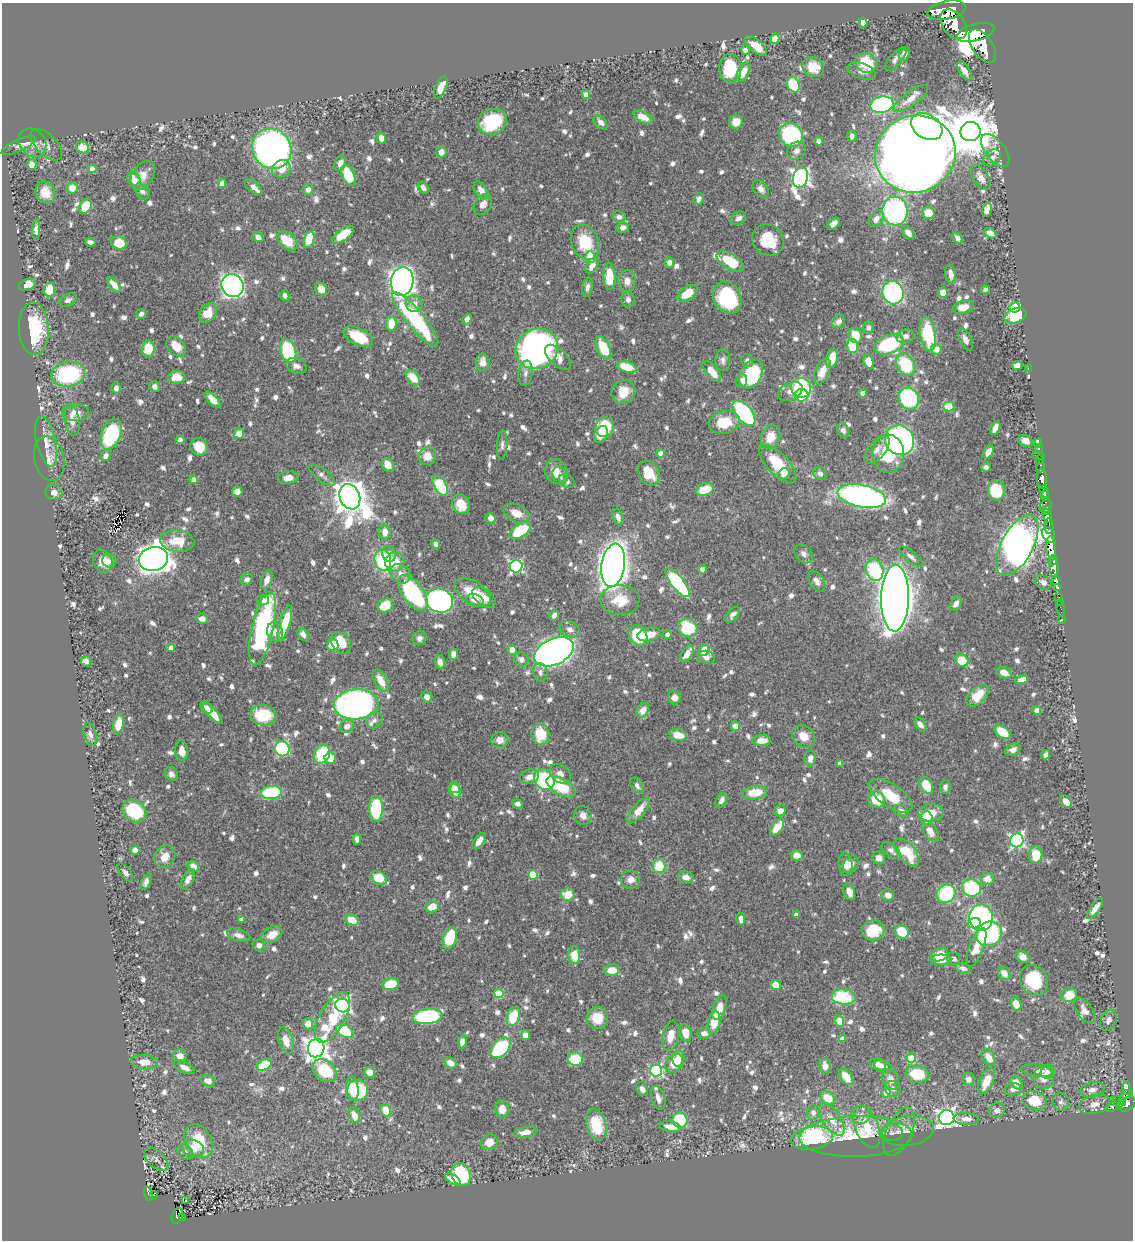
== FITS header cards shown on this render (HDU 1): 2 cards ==
NAXIS1  =                 1131
NAXIS2  =                 1238

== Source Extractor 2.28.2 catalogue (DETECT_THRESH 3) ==
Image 1131 x 1238 px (HDU 1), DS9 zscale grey, 1 PNG px = 1 image px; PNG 1135 x 1242 px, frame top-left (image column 1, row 1238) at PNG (2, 3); each listed source drawn as its Kron ellipse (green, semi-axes under 4 px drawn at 4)
Background 0.75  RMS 0.0099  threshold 0.0297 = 3 sigma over >= 5 px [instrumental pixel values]
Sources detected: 1013; of the 1013, the 500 brightest by FLUX_AUTO listed and drawn (513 fainter detections omitted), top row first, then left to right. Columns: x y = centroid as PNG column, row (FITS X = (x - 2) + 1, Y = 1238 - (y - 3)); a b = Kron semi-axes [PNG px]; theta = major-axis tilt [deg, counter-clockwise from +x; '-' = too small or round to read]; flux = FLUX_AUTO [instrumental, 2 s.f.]
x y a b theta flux
947 10 19 9 12 4500
863 23 4 4 - 5
953 24 17 11 -53 3600
976 32 19 8 15 5500
775 39 5 4 - 9.1
756 46 13 6 -40 13
982 46 19 10 -57 5300
745 50 5 4 - 3.5
904 54 7 5 67 4.4
896 59 15 6 48 3.2
866 63 11 9 -32 26
813 67 11 9 -30 13
730 68 14 11 -88 37
861 71 14 7 -18 3.6
964 71 11 5 -56 5.8
743 72 10 5 64 9.9
793 85 8 6 -62 44
441 87 12 5 67 9
586 95 4 4 - 8.8
911 99 20 7 35 9
882 105 12 8 12 120
643 117 10 5 -27 8.5
492 122 15 12 21 45
600 122 8 5 -49 4
736 122 7 6 - 7.4
927 127 17 12 -32 260
970 131 10 10 - 3600
791 135 13 11 -44 73
852 136 6 4 89 2.8
381 138 5 4 - 5.3
819 141 4 4 - 3.8
32 143 15 12 -49 6.3
46 145 19 10 -46 4.7
18 146 18 6 25 3.3
82 147 6 5 - 10
272 148 21 19 -57 310
995 150 19 10 -53 7.3
796 151 10 8 35 3.8
441 152 6 5 - 5.6
915 154 41 38 24 2000
992 158 10 7 42 4.6
340 163 8 5 67 3.8
32 165 5 5 - 6.9
92 169 4 4 - 7.3
281 169 10 8 27 9.5
143 175 16 10 59 6.9
348 175 11 6 -66 23
801 177 10 7 75 280
981 177 14 7 -58 5.1
134 180 9 6 -62 7.5
222 184 4 4 - 7.9
253 187 10 5 -40 3.4
72 188 5 5 - 6.9
423 188 6 5 - 3.3
308 189 5 5 - 3.5
761 189 10 7 -51 3.8
481 190 10 6 -55 5.8
142 191 9 6 -53 3.1
45 193 11 9 -62 12
699 199 6 4 71 2.7
483 204 11 8 58 4.2
86 206 8 5 62 17
987 210 7 4 75 6.3
895 211 14 12 -85 110
928 213 6 6 - 11
619 217 7 5 -10 2.7
739 218 8 6 31 3.4
876 219 9 6 55 5
834 224 7 5 41 4.3
623 227 6 5 - 4.3
36 229 9 4 88 2.9
908 233 7 5 -44 3.9
990 233 6 4 -30 4.8
343 235 13 5 36 19
258 237 6 4 -33 3.4
957 238 6 4 -55 4.1
309 240 9 5 74 28
768 240 16 15 - 19
287 241 12 7 -39 14
90 242 5 4 - 3.1
585 242 18 13 -68 26
119 243 8 6 -16 15
590 257 6 5 - 18
730 261 15 7 -31 26
669 263 5 4 - 4.9
592 266 9 5 57 5.2
951 274 10 5 -82 3.9
609 277 13 6 -88 21
402 281 14 11 82 590
627 281 11 8 89 5.5
27 285 8 5 19 7.9
114 285 9 4 -50 7
232 285 12 10 -53 360
587 287 9 5 79 3
321 289 6 5 - 8.9
49 290 7 5 84 17
985 290 4 4 - 2.8
688 293 11 6 35 14
893 293 12 10 -69 160
943 293 5 5 - 6.4
285 296 5 4 - 2.7
727 298 17 13 -59 64
628 299 8 6 -76 2.9
68 300 9 6 25 2.8
414 304 9 8 - 6
963 307 10 6 12 7.8
1015 307 5 5 - 39
208 313 10 8 53 13
141 314 5 4 - 3.2
1015 316 11 7 21 25
415 319 34 9 -50 77
467 319 5 4 - 4.8
839 321 7 5 43 3
391 323 7 5 85 15
868 327 6 5 - 2.7
34 329 26 15 -87 42
928 334 17 8 -80 41
855 335 8 6 -68 17
905 336 9 7 13 3.3
358 337 16 8 -26 24
965 340 12 6 -67 3.6
889 344 15 9 19 64
176 346 11 8 -47 12
852 346 7 5 -84 21
603 348 12 6 -66 26
148 349 7 6 - 19
537 349 22 19 33 330
936 349 6 5 - 7.6
288 351 12 7 -72 51
558 357 16 8 -43 6.9
832 358 10 5 77 11
723 360 10 7 -89 3
747 361 6 6 - 2.8
482 362 9 7 -89 6.6
869 362 7 5 -70 12
906 365 12 9 -59 34
1017 365 5 4 - 5.8
296 366 11 7 -20 4.2
627 367 10 5 -18 18
1028 368 2 2 - 29
822 371 14 7 66 9.2
712 372 12 6 -50 11
525 373 12 7 82 3.6
68 374 17 12 9 75
751 374 15 10 61 53
177 377 8 6 4 13
413 378 9 5 -48 14
742 381 7 5 70 4.7
154 387 6 5 - 3.3
116 388 5 4 - 3.6
801 388 10 10 - 57
790 391 13 8 28 5.3
623 392 12 11 - 15
863 393 4 4 - 5.4
802 395 6 6 - 29
213 399 10 4 -46 9
909 399 11 10 - 88
949 407 5 5 - 21
75 412 13 8 -1 7.6
744 413 15 8 -51 95
72 421 15 7 -80 6
724 422 16 11 12 20
605 427 10 9 - 38
995 428 7 4 66 6.2
843 430 7 5 -60 3.1
239 433 5 5 - 11
111 434 16 10 67 54
601 434 9 6 60 9.2
770 437 12 9 68 10
180 440 4 4 - 3.1
900 440 15 14 - 240
46 441 26 9 -77 9.6
1025 441 8 5 -27 4.5
1038 443 4 3 - 12
502 445 15 5 87 2.7
199 447 9 8 - 11
1039 449 4 2 - 17
877 450 17 8 51 5
988 452 7 4 63 5.7
661 453 4 4 - 8.2
888 454 19 16 -90 33
1038 455 6 2 -18 27
106 456 6 4 56 3.2
427 456 9 8 - 7.7
49 459 22 15 -77 9.3
1039 460 3 2 - 26
778 464 24 10 -47 26
388 465 7 5 -63 10
1041 466 6 3 90 58
986 467 5 4 - 2.7
556 471 12 11 - 8.2
649 473 13 10 -61 15
784 474 6 5 - 3.9
820 474 7 6 - 2.8
322 475 15 6 -36 3.2
560 475 9 8 - 3.8
288 478 10 6 6 5.3
1042 479 10 5 -86 1100
194 480 4 4 - 8
567 481 8 6 -30 2.8
440 486 11 6 -60 47
705 490 9 6 23 17
996 490 10 8 -85 26
237 491 5 5 - 6.2
1044 491 6 3 -72 1200
54 492 8 8 - 3.9
1044 495 5 3 - 520
862 496 25 11 -11 230
350 497 13 10 -67 1800
461 504 10 8 -58 14
1046 506 7 5 61 210
1046 510 5 3 - 130
516 513 13 8 -24 9.3
1047 516 7 4 -69 720
618 517 8 5 -71 3.9
490 518 5 5 - 6.2
1049 526 8 3 -88 380
520 531 12 6 34 40
385 532 7 6 - 6.4
1049 535 8 6 -60 1100
177 541 17 11 -7 16
436 544 5 4 - 3.7
1017 545 33 16 61 960
1051 548 11 5 -84 2800
389 554 8 7 - 4.7
804 554 11 8 -47 2.9
911 557 14 5 -40 3.1
153 559 15 12 13 1100
383 560 11 8 -77 46
1053 560 5 3 - 680
103 561 12 9 -65 11
109 561 7 6 - 3.4
395 562 10 9 - 16
613 565 22 11 82 950
516 566 6 6 - 110
702 569 4 4 - 2.8
1054 569 9 4 90 1200
874 570 11 8 -70 51
401 574 11 8 -41 4.4
247 579 6 6 - 3
267 580 10 5 70 5
1056 580 5 4 - 290
817 581 11 7 -58 3.8
1043 582 9 6 -31 3.3
677 583 18 6 -51 82
1058 588 3 3 - 200
472 592 20 11 -33 19
413 593 21 10 -54 83
484 597 13 8 -38 8.6
895 598 33 14 89 2000
1059 598 3 3 - 43
263 600 6 5 - 3.6
475 600 8 6 -14 4.5
620 600 19 15 -1 17
439 601 14 11 -20 200
1060 602 2 2 - 8.3
956 604 8 5 60 3.3
385 605 8 6 29 19
1061 609 8 3 -78 21
554 615 5 4 - 4.6
733 615 9 5 51 3.1
202 619 6 5 - 4.4
1062 619 3 2 - 8.9
285 623 18 5 74 25
688 628 10 9 - 49
263 629 38 10 78 130
570 629 10 7 -24 3.8
275 632 10 8 -71 5.6
303 634 7 5 -55 3.8
667 634 4 4 - 3.8
638 635 11 8 -55 41
649 635 12 6 12 9.4
419 638 7 7 - 3.2
341 643 12 9 -50 23
333 645 6 6 - 14
171 648 4 4 - 3.9
512 650 5 5 - 7.1
704 650 6 5 - 11
554 652 21 13 25 570
454 654 6 4 86 4.5
687 654 9 5 54 7
706 657 8 6 -15 3.9
521 659 7 6 - 3.3
86 661 5 5 - 3.1
962 661 7 6 - 20
440 662 7 5 -75 3.6
540 672 9 7 -78 2.9
1004 673 8 5 -22 6.1
1022 680 7 4 18 6.5
381 681 12 6 -61 9.8
978 695 13 8 43 14
427 697 6 5 - 4.2
674 698 7 6 - 4.7
356 704 22 15 4 370
206 708 7 5 -44 3.4
643 710 7 5 61 8.2
1037 711 4 4 - 9.7
212 713 13 5 -48 11
263 715 13 10 -2 28
374 720 9 7 41 3
118 724 10 5 78 15
920 724 8 4 -53 3.8
347 726 7 6 - 4.8
735 726 5 4 - 7.3
1003 732 9 5 -35 16
90 734 11 6 -75 3.3
540 734 10 9 - 22
678 735 9 6 -12 10
803 736 12 10 -42 8.3
500 740 8 8 - 5.3
762 740 9 5 4 6.8
282 749 8 7 - 91
1013 750 8 5 23 3.8
182 751 10 6 -87 5.8
322 754 10 7 63 38
1046 755 5 4 - 2.7
330 758 6 5 - 11
810 758 8 5 83 4.4
840 763 4 4 - 3.6
171 774 7 6 - 3
560 774 12 8 -38 4.4
529 777 10 7 19 5.3
544 780 11 9 -48 75
926 785 9 6 -63 18
637 786 9 5 -54 2.8
455 787 5 5 - 8.1
561 787 16 8 -32 35
945 787 7 5 85 2.8
455 791 7 5 -62 11
271 792 10 6 5 43
755 793 12 6 7 17
891 796 25 11 -34 19
721 800 8 5 62 3.3
876 800 8 8 - 16
1066 801 7 5 -46 7.1
517 804 5 4 - 2.9
376 809 13 7 -89 59
134 811 13 10 -40 45
638 811 15 6 50 11
780 811 6 5 - 4.6
901 811 7 5 -23 3.3
931 813 13 8 1 9.6
583 815 10 8 -69 3.9
926 818 6 6 - 21
777 827 9 5 58 13
930 832 12 6 -57 8.9
357 839 5 4 - 3.2
1017 840 7 6 - 150
479 841 9 5 55 6.2
135 850 5 4 - 5.7
891 850 11 6 -40 2.9
907 852 17 8 -52 22
797 855 6 5 - 6.6
1036 855 8 6 86 15
165 857 12 9 59 7.7
879 858 6 6 - 3.8
846 864 12 7 -83 4.7
851 864 9 7 57 3.6
659 866 7 6 - 21
193 867 6 5 - 6.9
125 872 10 5 -50 3.2
533 875 5 5 - 28
686 877 8 6 -15 4.6
379 878 9 6 -26 20
188 879 11 5 61 3.3
631 879 9 9 - 5.7
987 879 6 6 - 7
146 882 9 4 69 3.1
971 888 9 8 - 63
849 892 8 5 -68 5.8
567 894 7 6 - 14
946 894 10 9 - 52
888 895 6 6 - 5.4
432 907 7 5 22 10
1095 908 12 4 54 5.9
796 915 4 4 - 2.7
981 918 13 12 - 210
241 919 4 4 - 3.2
741 919 6 4 -80 5.2
352 920 7 5 -32 12
974 923 6 5 - 25
873 930 11 10 - 25
902 932 7 6 - 24
989 934 13 12 - 110
239 935 12 6 -17 4.7
272 935 11 7 29 8.6
450 938 11 6 73 39
259 945 6 6 - 3.4
976 947 20 7 69 12
574 955 9 6 -87 13
940 955 9 6 16 14
1023 957 7 5 -35 5.7
953 959 7 6 - 3
941 960 10 5 0 5.9
963 968 7 5 -17 3.5
612 970 8 5 2 9.7
1004 973 7 5 -54 6.3
1034 980 16 13 -60 33
390 984 8 5 13 23
776 985 5 5 - 10
499 993 4 4 - 29
1069 995 8 7 - 14
844 997 12 7 -5 41
1016 1004 7 5 -71 9.9
342 1005 7 7 - 210
720 1007 12 6 69 9
1085 1011 14 8 -56 5.1
427 1016 15 7 7 84
332 1017 28 12 60 35
513 1017 10 6 69 25
597 1018 11 10 - 15
1109 1020 11 7 68 3.9
839 1021 6 4 -64 11
714 1023 11 6 77 16
308 1024 5 5 - 8.8
345 1031 9 6 -29 31
685 1033 9 6 -79 9.8
704 1033 7 5 5 4.3
526 1035 5 4 - 6.4
671 1036 15 8 78 9.6
842 1038 4 4 - 3.9
286 1040 13 7 -73 8.1
462 1042 6 4 83 4.3
316 1048 9 8 - 640
500 1048 12 8 46 55
180 1056 7 6 - 5.6
989 1057 9 6 -54 9
678 1058 8 6 85 8
911 1058 5 4 - 26
575 1059 8 6 -18 31
144 1062 14 7 -5 9.1
450 1063 6 5 - 6.5
674 1063 10 8 56 15
878 1064 8 6 -16 5.7
264 1065 7 5 24 32
825 1066 8 5 -84 5.3
883 1066 9 5 -22 4.2
184 1067 11 5 -25 4.6
325 1071 13 9 -40 29
656 1071 6 6 - 110
1038 1071 17 6 -6 4.3
1047 1071 7 6 - 2.8
370 1072 6 5 - 8
917 1074 11 8 -10 26
846 1077 9 5 -54 13
1044 1078 11 10 - 7.4
890 1079 11 8 -63 5.9
968 1079 7 6 - 4.2
208 1081 7 5 -20 6.2
986 1081 14 6 66 13
1016 1083 7 5 -49 8.6
1126 1088 7 3 -84 150
352 1089 12 6 -85 19
642 1089 7 5 -59 3.1
893 1089 8 7 - 2.7
1013 1089 8 6 6 3.4
358 1090 10 10 - 33
1092 1090 12 7 14 4.4
886 1093 4 4 - 9.3
1127 1095 6 3 18 180
658 1098 12 6 -72 4.5
828 1098 8 6 -41 13
1035 1101 12 9 -16 19
1123 1101 4 3 - 150
1061 1102 9 8 - 2.9
1118 1102 6 5 - 180
1095 1104 16 9 14 6
1127 1104 9 6 36 470
1112 1107 6 4 31 63
502 1109 8 6 -88 8.4
386 1110 6 5 - 11
997 1110 8 7 - 3.7
813 1113 7 6 - 3.2
354 1115 8 5 -65 6.2
860 1115 10 9 - 4
947 1118 8 7 - 330
966 1119 13 6 -4 5.1
680 1120 8 7 - 50
832 1120 19 8 -56 10
596 1125 16 9 -76 25
670 1127 11 5 -10 7.4
867 1127 22 11 -68 20
908 1131 26 15 9 9.8
526 1132 11 5 8 6.5
899 1132 26 12 66 6.9
892 1133 11 8 -3 3
856 1136 56 20 1 40
812 1138 21 11 9 88
199 1141 18 12 -61 26
489 1142 9 8 - 7.1
193 1148 11 8 -20 9
185 1152 9 6 -47 2.8
156 1159 15 8 -43 3.3
461 1175 12 9 -66 57
453 1179 9 4 -31 8.2
148 1193 7 4 -74 53
154 1195 2 2 - 3.1
185 1200 4 3 - 3.3
177 1216 8 5 71 73
182 1217 3 2 - 3.4
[513 fainter detections neither listed nor drawn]